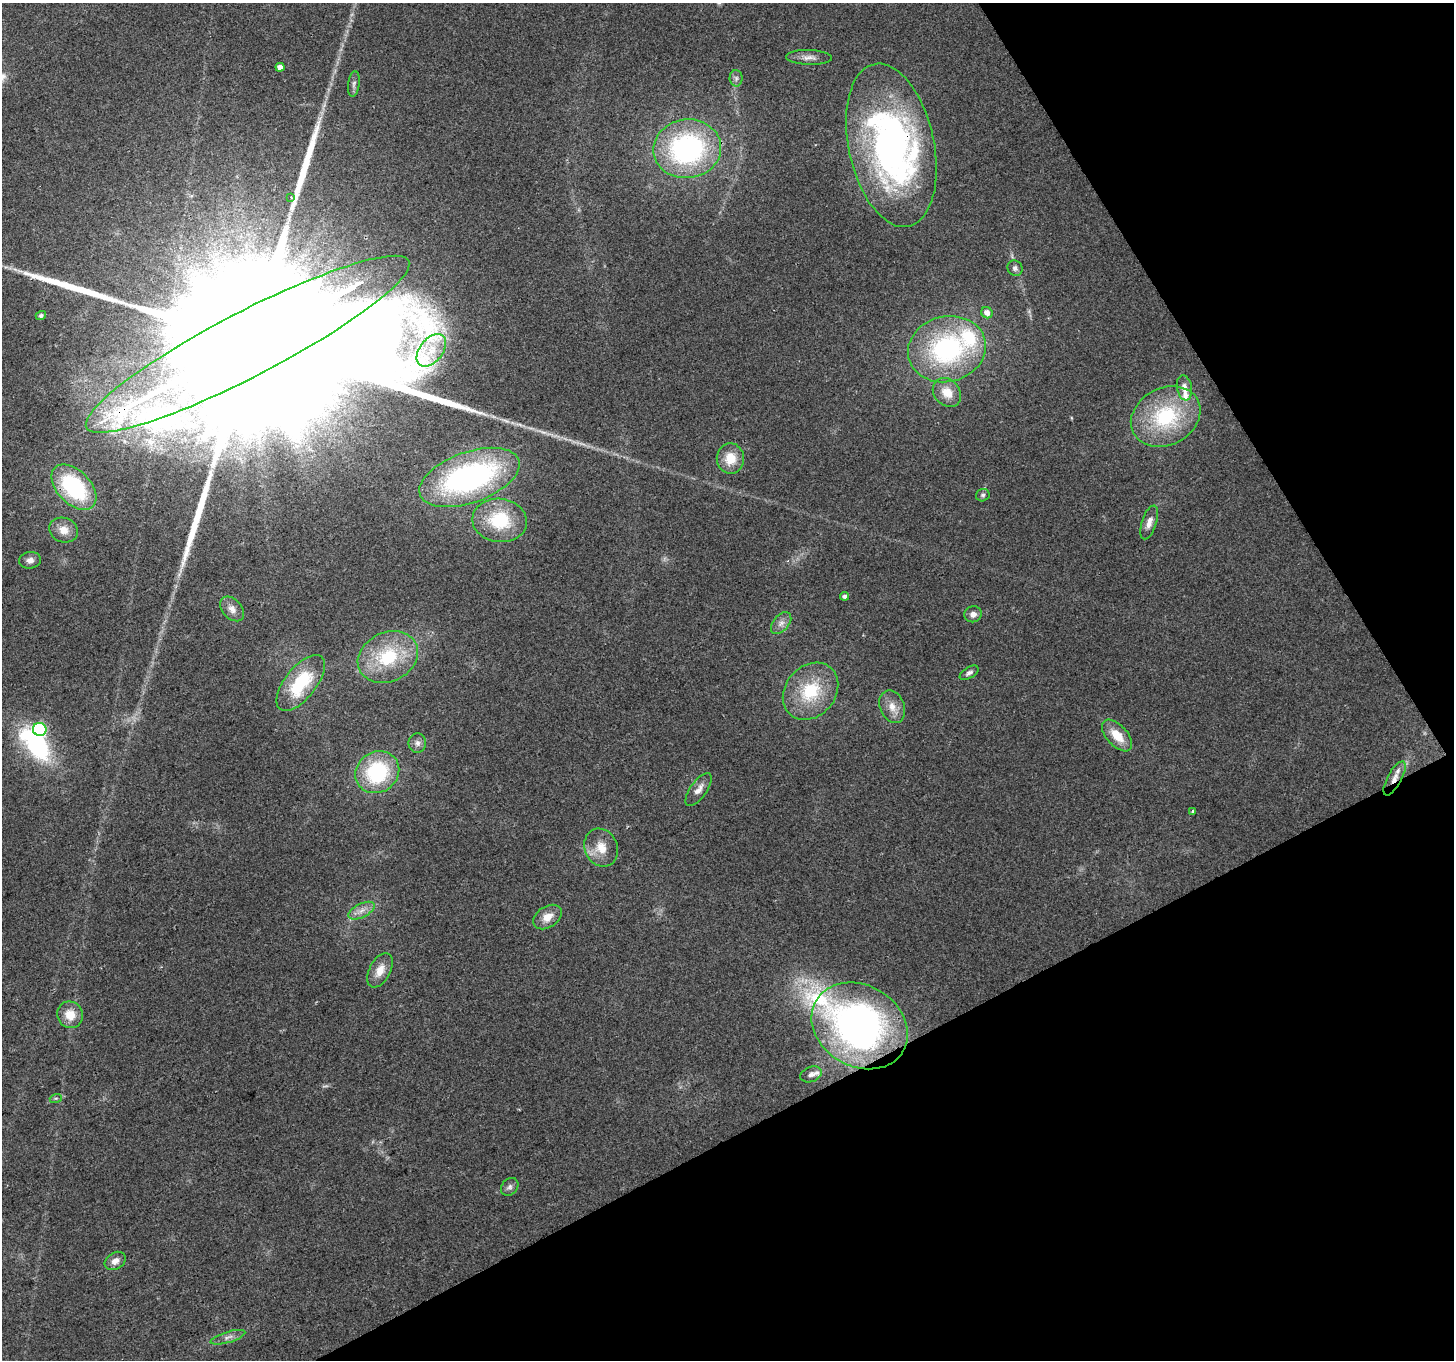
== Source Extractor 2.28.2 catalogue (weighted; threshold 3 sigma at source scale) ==
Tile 12 of 4 x 4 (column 4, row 3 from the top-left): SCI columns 4359-5810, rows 1466-2823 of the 5813 x 5705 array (HDU 1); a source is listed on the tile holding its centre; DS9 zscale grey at full resolution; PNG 1456 x 1362 px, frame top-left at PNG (2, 3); each listed source drawn as its Kron ellipse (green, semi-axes under 4 px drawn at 4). Shown black and unused: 27% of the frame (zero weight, under 2 of 3 exposures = <1% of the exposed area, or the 3 px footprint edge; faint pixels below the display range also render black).
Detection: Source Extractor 2.28.2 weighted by HDU 2 'WHT'; one run over the whole footprint, this tile lists its part. Background 0.035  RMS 0.0064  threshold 0.0286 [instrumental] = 3 sigma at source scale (4.5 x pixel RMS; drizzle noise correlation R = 1.50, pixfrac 1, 0.0396/0.0396 arcsec/px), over >= 5 px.
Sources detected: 61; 1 too faint to see at this stretch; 2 inside a brighter object's white glare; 2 long thin detections or spike segments (spike, bleed or trail) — neither listed nor drawn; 5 inside a brighter listed object's ellipse — not listed separately; the other 51 listed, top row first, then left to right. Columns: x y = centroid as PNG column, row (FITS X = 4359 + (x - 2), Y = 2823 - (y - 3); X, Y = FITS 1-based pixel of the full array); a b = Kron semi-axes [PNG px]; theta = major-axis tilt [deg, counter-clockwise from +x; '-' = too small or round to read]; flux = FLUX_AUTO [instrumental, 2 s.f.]
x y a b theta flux
809 57 23 7 -2 4.8
280 67 4 4 - 4.6
736 78 8 6 -89 2.1
354 84 13 5 83 2.3
891 145 83 42 -78 250
687 149 34 29 8 130
291 197 3 3 - 0.69
1015 268 8 7 - 2.2
987 313 6 5 - 4.7
41 316 5 4 - 1.6
248 344 181 32 27 180000
947 349 39 32 14 110
431 350 19 11 51 11
1184 388 13 7 -80 4.8
947 392 16 12 -49 10
1166 416 36 28 28 56
730 458 15 13 -88 13
469 477 52 25 20 170
74 487 27 16 -46 65
983 495 7 6 - 1.5
500 520 27 21 -7 37
1149 522 17 7 72 5
64 530 15 12 -19 7.2
30 560 11 8 4 3.3
845 596 4 4 - 2.2
232 609 14 9 -48 4.8
973 614 9 8 - 3.3
781 623 12 8 49 3.8
388 657 31 24 24 40
969 673 10 5 31 2.1
301 683 33 15 51 36
810 691 31 25 49 35
892 707 17 12 -68 7.7
40 729 7 6 - 75
1117 736 19 10 -48 12
417 743 9 9 - 2.9
377 772 23 20 33 55
1395 778 19 7 61 6.7
699 789 19 8 55 5.1
1193 811 3 3 - 1.5
601 848 19 16 -66 12
361 911 14 7 26 4.6
547 917 16 10 33 7.5
380 970 18 10 62 8
70 1015 14 12 -60 9.7
860 1026 50 40 -31 290
811 1074 11 7 21 2.7
56 1098 6 4 18 0.89
510 1187 10 7 49 2.3
115 1261 11 8 31 4.4
228 1337 18 5 16 3.5
Overlapping masked pixels (flux is a lower limit): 3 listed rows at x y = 891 145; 248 344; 1395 778
Isophote crosses this tile's border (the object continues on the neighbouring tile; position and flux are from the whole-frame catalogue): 1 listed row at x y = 248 344